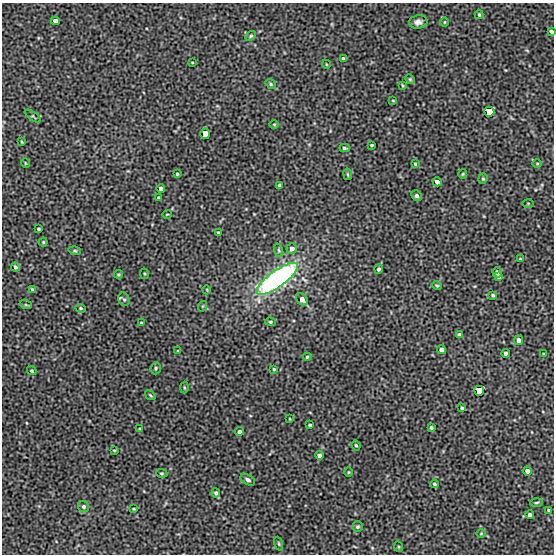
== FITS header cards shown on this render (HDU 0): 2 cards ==
NAXIS1  =                  552 / length of data axis 1
NAXIS2  =                  552 / length of data axis 2

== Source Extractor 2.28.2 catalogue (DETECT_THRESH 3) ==
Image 552 x 552 px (HDU 0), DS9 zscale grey, 1 PNG px = 1 image px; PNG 556 x 556 px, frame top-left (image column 1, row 552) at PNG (2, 3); each listed source drawn as its Kron ellipse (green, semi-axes under 4 px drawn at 4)
Background 0.00184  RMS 0.054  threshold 0.162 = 3 sigma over >= 5 px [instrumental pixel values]
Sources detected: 96; all 96 listed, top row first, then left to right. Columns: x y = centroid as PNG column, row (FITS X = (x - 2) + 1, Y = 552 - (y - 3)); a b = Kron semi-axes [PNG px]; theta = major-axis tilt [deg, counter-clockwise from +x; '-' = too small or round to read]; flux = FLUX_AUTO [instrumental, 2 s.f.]
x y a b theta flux
479 15 4 3 - 4.5
55 21 4 4 - 24
418 22 9 6 11 15
444 22 5 3 - 2.9
551 31 4 3 - 7.5
251 36 6 4 39 5.3
343 59 3 3 - 7.3
192 62 3 2 - 2.6
326 64 4 3 - 2.7
410 79 5 4 - 4.4
271 84 5 3 - 4.5
402 85 4 2 - 3
393 101 4 2 - 2.2
489 112 5 5 - 340
33 116 9 4 -37 5
274 124 5 3 - 3.4
205 134 5 5 - 66
22 142 4 2 - 3.2
372 145 3 3 - 4.3
345 148 5 3 - 6.2
25 163 5 3 - 3
537 163 5 3 - 3.2
415 164 3 2 - 3.6
177 174 3 3 - 4.2
348 174 6 3 -81 3.8
463 174 4 4 - 3.8
483 179 5 4 - 4.4
437 182 4 4 - 17
279 185 4 3 - 8.4
161 188 4 4 - 12
416 196 5 5 - 8.4
159 198 3 3 - 4.2
528 203 5 3 - 3.5
167 214 5 3 - 2.8
39 229 3 3 - 4.9
218 232 3 2 - 3.2
43 242 4 4 - 4.6
292 249 5 5 - 17
279 250 7 4 -71 5.9
75 251 6 4 -17 5.1
520 259 3 3 - 3.4
15 267 5 3 - 6
379 269 4 4 - 6.7
497 272 5 4 - 11
118 274 4 3 - 4.6
144 274 5 3 - 3.3
498 277 4 3 - 5.9
277 279 24 8 36 1200
437 286 5 3 - 4.2
32 289 4 3 - 4.1
207 290 4 3 - 2.7
493 295 3 3 - 5
124 299 7 5 -66 7.5
302 299 7 5 -54 25
26 305 6 4 -19 4
203 306 5 3 - 3.5
81 308 5 4 - 4.5
270 322 5 4 - 4.8
141 323 3 2 - 3.7
459 335 4 4 - 5.7
519 340 5 4 - 10
441 350 4 4 - 21
178 351 3 2 - 2.7
506 353 4 4 - 15
544 354 4 2 - 2.9
307 357 4 4 - 4
156 368 6 5 - 6.4
274 369 3 3 - 3.7
32 371 5 4 - 3.8
184 387 6 3 -90 3.6
479 391 5 5 - 400
150 395 6 3 -36 3.9
462 408 3 3 - 5.4
290 419 3 2 - 2.7
310 425 4 3 - 5.7
431 428 3 3 - 5.1
140 429 3 3 - 3.9
240 431 4 3 - 7.4
356 445 5 3 - 4.6
114 450 3 2 - 2.7
319 455 4 4 - 10
527 471 4 4 - 15
348 472 4 3 - 3
162 473 5 4 - 4.4
248 480 8 5 -32 10
434 484 4 3 - 4.3
216 493 4 4 - 7.7
536 502 6 3 2 4.5
84 507 6 5 - 6.5
134 509 3 2 - 3.2
549 510 3 2 - 3.4
530 515 4 4 - 11
357 527 5 5 - 6.3
481 534 5 3 - 2.9
279 544 7 3 -71 4.1
399 547 5 3 - 3.5
At the frame edge (FLAGS 8, measured only in part): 1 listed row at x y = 551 31

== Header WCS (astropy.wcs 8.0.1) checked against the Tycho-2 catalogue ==
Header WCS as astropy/WCSLIB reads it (CRVAL/CRPIX/CD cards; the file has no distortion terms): RA---TAN/DEC--TAN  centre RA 15:06:29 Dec +55:46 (226.62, +55.76 deg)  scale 2.75 arcsec/px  FOV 25.3' x 25.3'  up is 0 deg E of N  parity normal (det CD < 0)
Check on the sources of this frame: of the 60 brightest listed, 7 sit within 4.1 arcsec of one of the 7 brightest Tycho-2 stars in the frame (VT <= 12.32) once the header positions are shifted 0.17 arcsec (0.03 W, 0.17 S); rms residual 1.47 arcsec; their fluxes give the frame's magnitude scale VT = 14.55 - 2.5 log10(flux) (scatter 0.30 mag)
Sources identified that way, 7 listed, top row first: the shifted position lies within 4.1 arcsec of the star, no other Tycho-2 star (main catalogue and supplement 1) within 8.2 arcsec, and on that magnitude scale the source's flux lands within +1.5 / -3 mag of the star's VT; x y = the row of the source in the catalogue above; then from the Tycho-2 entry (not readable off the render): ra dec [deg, ICRS J2000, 3 dp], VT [Tycho-2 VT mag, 2 dp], TYC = Tycho-2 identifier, HIP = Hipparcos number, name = IAU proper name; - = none
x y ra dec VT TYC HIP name
489 112 226.334 +55.891 9.32 3864-351-1 - -
205 134 226.721 +55.874 10.01 3871-243-1 - -
161 188 226.781 +55.832 12.29 3871-216-1 - -
292 249 226.603 +55.786 11.31 3864-261-1 - -
302 299 226.589 +55.748 12.32 3864-230-1 - -
506 353 226.313 +55.706 11.36 3864-187-1 - -
479 391 226.349 +55.677 7.75 3864-139-1 73837 -